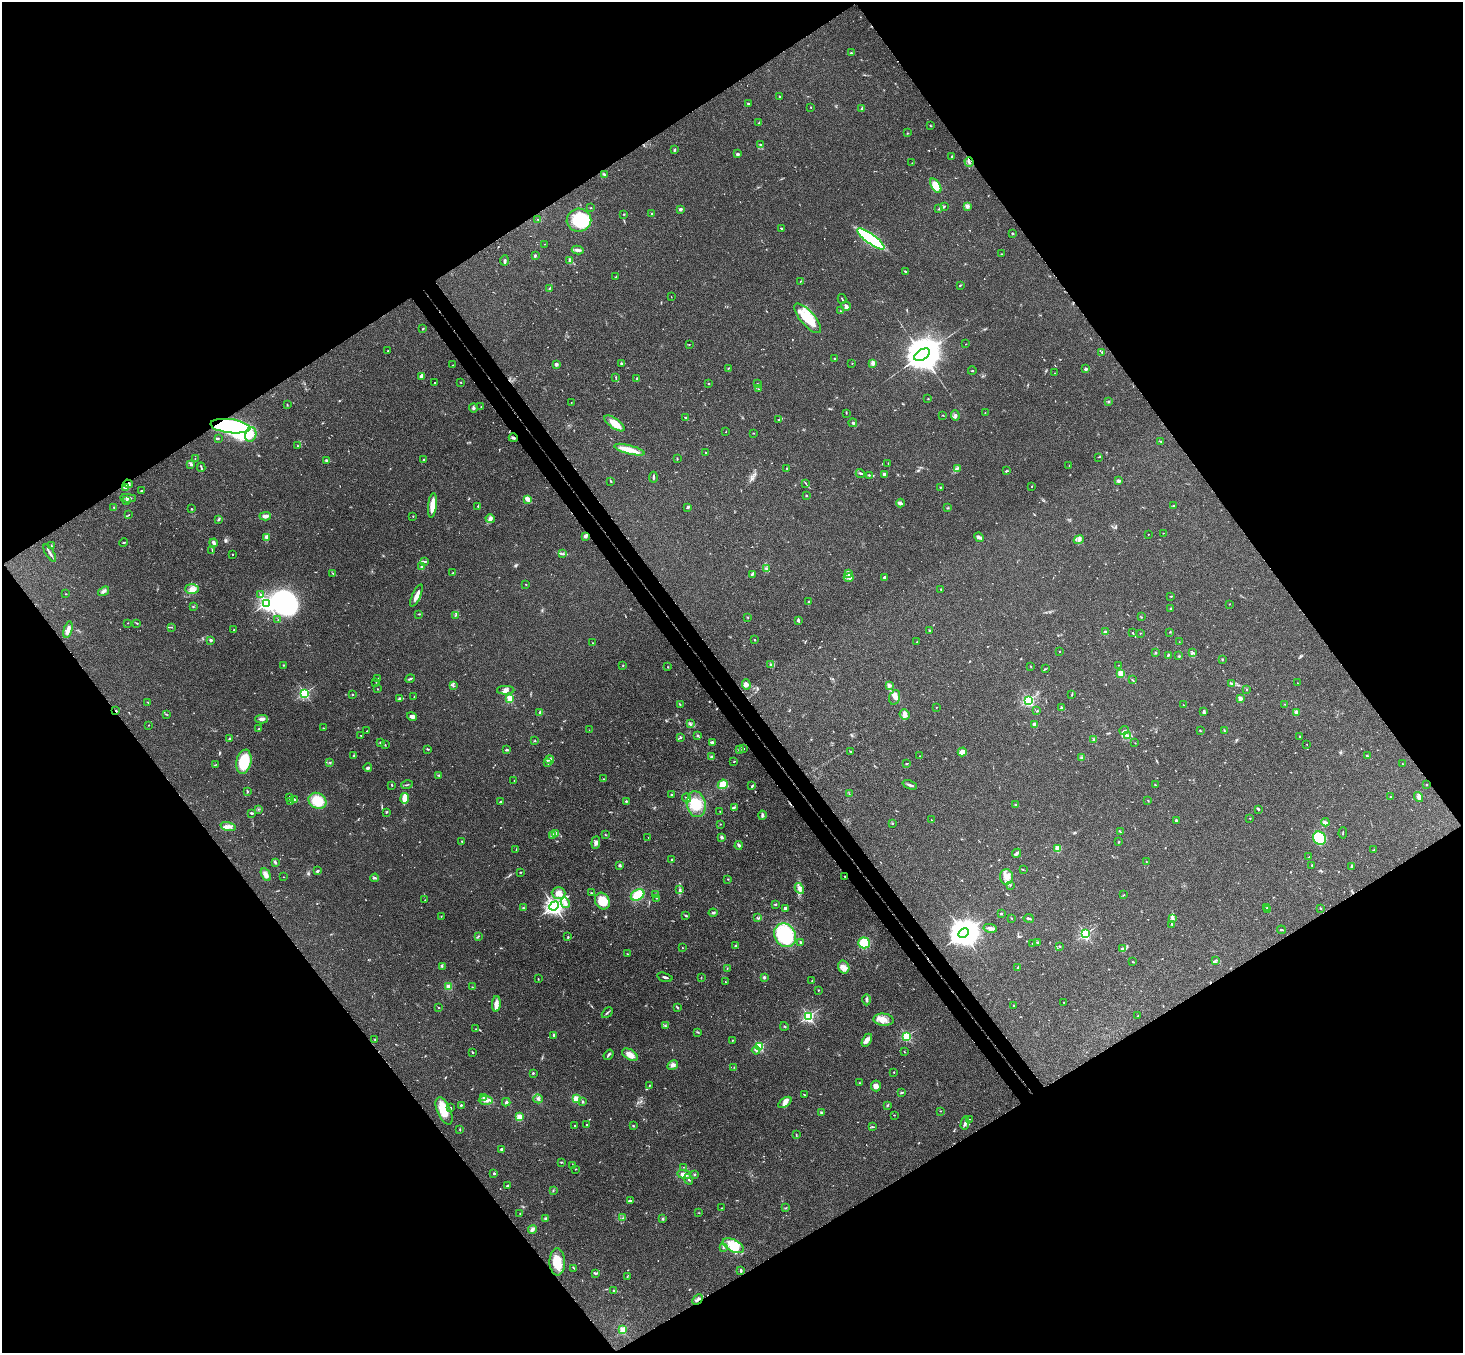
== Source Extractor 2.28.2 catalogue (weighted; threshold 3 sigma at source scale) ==
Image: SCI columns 53-5895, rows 331-5732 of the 5945 x 5926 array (HDU 1 of 3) = the unmasked area's bounding box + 8 px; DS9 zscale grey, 4 x 4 block average (1 PNG px = mean of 4 x 4 image px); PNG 1465 x 1355 px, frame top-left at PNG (2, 2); each listed source drawn as its Kron ellipse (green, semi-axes under 4 px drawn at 4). Shown black and unused: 50% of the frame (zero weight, under 3 of 4 exposures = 6% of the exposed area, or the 3 px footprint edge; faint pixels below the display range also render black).
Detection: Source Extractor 2.28.2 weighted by HDU 2 'WHT'. Background 0.188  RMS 0.008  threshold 0.0361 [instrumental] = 3 sigma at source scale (4.5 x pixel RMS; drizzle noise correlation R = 1.50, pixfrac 1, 0.05/0.05 arcsec/px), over >= 5 px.
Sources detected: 711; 5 too faint to see at this stretch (4 x 4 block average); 5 inside a brighter object's white glare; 4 cosmic-ray / hot-pixel residue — neither listed nor drawn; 17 coinciding with a brighter row at this scale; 27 inside a brighter listed object's ellipse — not listed separately; of the other 653, all 500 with FLUX_AUTO >= 1.56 (the completeness limit of this list) listed and drawn (153 fainter detections not listed), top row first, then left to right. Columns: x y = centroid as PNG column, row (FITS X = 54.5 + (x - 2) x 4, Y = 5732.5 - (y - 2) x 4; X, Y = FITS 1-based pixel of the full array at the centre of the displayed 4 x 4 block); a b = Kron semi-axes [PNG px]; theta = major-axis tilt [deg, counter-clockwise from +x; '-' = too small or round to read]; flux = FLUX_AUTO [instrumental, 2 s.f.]
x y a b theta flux
851 53 3 2 - 3.5
780 96 2 2 - 3.4
748 103 4 2 - 4.6
811 107 2 2 - 3.8
862 108 2 2 - 4.3
758 123 3 2 - 2.8
931 126 2 2 - 2.5
907 133 2 2 - 2.1
760 144 3 2 - 3.4
675 150 3 2 - 3.8
738 154 3 2 - 4.8
952 156 3 2 - 5.1
969 162 5 2 - 7.5
912 163 2 2 - 1.8
604 175 3 2 - 6
936 186 8 4 -60 74
944 206 2 2 - 2.7
967 206 4 3 - 9.6
591 208 2 2 - 2.6
680 209 2 2 - 59
939 209 4 2 - 3.7
624 214 2 2 - 2
652 214 2 2 - 12
538 219 2 2 - 1.7
579 220 12 11 - 210
781 228 2 2 - 5.2
1012 234 2 2 - 19
871 239 16 5 -36 480
544 244 2 2 - 1.6
578 250 6 3 -9 11
1001 254 2 2 - 2.1
535 256 2 2 - 3.7
504 260 5 3 - 8.6
569 261 3 2 - 3.7
905 271 3 2 - 6.2
615 277 3 2 - 2.3
800 281 2 2 - 1.7
960 285 3 2 - 3.5
549 288 2 2 - 2.9
671 297 2 2 - 1.8
842 299 5 2 - 4.6
846 306 5 3 - 12
841 311 2 2 - 2.3
808 318 19 7 -49 140
423 328 2 2 - 4.3
689 344 2 2 - 2.1
966 344 2 2 - 1.7
388 351 2 2 - 3
1102 352 2 2 - 2.7
922 355 8 5 32 19000
834 359 2 2 - 3.7
621 363 2 2 - 7.4
852 363 2 2 - 1.9
873 363 4 2 - 8.7
556 364 2 2 - 60
453 365 2 2 - 1.9
728 368 2 2 - 2.8
1086 369 2 2 - 48
972 371 4 2 - 3
1055 373 2 2 - 1.8
422 377 3 2 - 7.3
616 377 2 2 - 1.7
637 379 2 2 - 3.2
435 383 2 2 - 4.2
461 383 2 2 - 2
757 383 2 2 - 2.1
709 384 2 2 - 11
758 389 2 2 - 2.1
928 399 2 2 - 2.8
1108 401 2 2 - 3.7
571 402 2 2 - 1.7
287 405 2 2 - 1.6
481 407 2 2 - 2
473 408 4 3 - 8.1
846 413 2 2 - 1.6
985 413 2 2 - 1.8
943 415 2 2 - 1.8
955 415 5 2 - 12
686 417 4 2 - 4.2
778 420 3 2 - 2.9
614 423 12 5 -36 64
853 423 4 2 - 4.3
230 426 20 7 -7 520
726 432 2 2 - 2.6
754 433 2 2 - 2.3
251 434 7 5 76 40
513 438 4 2 - 7.6
218 439 2 2 - 2.4
1161 442 2 2 - 1.6
297 446 2 2 - 1.9
629 450 16 4 -15 62
706 452 2 2 - 2.7
1098 457 2 2 - 1.9
195 459 2 2 - 3.8
424 459 2 2 - 10
677 459 2 2 - 2.2
327 461 4 3 - 10
888 463 2 2 - 1.7
191 464 3 2 - 8.3
1069 466 2 2 - 1.7
201 467 4 2 - 6.3
958 468 3 2 - 3.7
787 469 2 2 - 2.6
1006 471 3 2 - 5.5
860 473 5 2 - 7.4
884 474 2 2 - 58
869 475 3 2 - 5.9
653 477 5 2 - 9.1
1118 481 3 3 - 9.5
611 482 2 2 - 3.6
806 483 2 2 - 2.5
128 484 4 3 - 11
1032 486 2 2 - 2.9
125 487 3 2 - 4.7
940 487 2 2 - 3.2
141 491 3 2 - 3.2
806 496 2 2 - 16
128 498 8 2 -3 14
528 499 4 3 - 36
127 501 3 2 - 4.2
901 503 4 3 - 9.3
432 505 12 3 83 67
478 506 3 2 - 3.4
1173 506 2 2 - 13
114 507 2 2 - 3.5
688 507 3 2 - 10
947 508 3 2 - 3.1
191 509 2 2 - 2.7
129 515 2 2 - 1.9
265 516 6 3 3 19
413 516 2 2 - 2
218 519 2 2 - 2.3
490 519 5 4 - 14
1163 533 2 2 - 2.3
1148 534 2 2 - 2.9
585 536 4 3 - 9.3
267 537 3 2 - 5.9
979 537 5 3 - 9.8
1079 540 5 4 - 15
124 543 4 2 - 3.4
214 543 4 2 - 17
51 546 2 2 - 1.9
212 550 2 2 - 1.9
50 553 10 2 -58 13
232 554 2 2 - 2.1
563 554 3 2 - 3.8
425 561 4 2 - 5.5
421 567 3 2 - 12
766 568 3 2 - 5
333 573 2 2 - 2.7
453 573 2 2 - 2
752 574 4 2 - 11
848 574 2 2 - 5.3
849 577 5 2 - 8
884 577 2 2 - 17
526 584 2 2 - 7.5
192 589 7 5 -2 28
941 589 3 2 - 3.5
104 591 6 3 35 13
66 594 2 2 - 2.8
261 594 3 2 - 5.8
416 595 12 3 65 32
1171 596 2 2 - 3.9
809 601 2 2 - 2.5
267 603 2 2 - 1700
1229 604 2 2 - 1.9
193 607 2 2 - 2.6
1171 608 3 2 - 5.8
419 614 2 2 - 4
455 616 3 2 - 2.8
748 617 2 2 - 3.1
1141 617 2 2 - 2.9
278 620 3 2 - 2.4
798 620 3 2 - 9.8
128 623 2 2 - 1.8
137 623 3 2 - 2.9
171 627 2 2 - 1.9
68 630 8 3 75 25
234 630 2 2 - 15
930 630 3 2 - 4.3
1105 632 3 2 - 8.5
1170 632 2 2 - 1.7
1133 633 2 2 - 2.7
1140 633 2 2 - 2.1
211 640 2 2 - 38
754 640 2 2 - 6.6
917 642 2 2 - 2.6
1179 642 2 2 - 2.3
593 643 2 2 - 2
1059 651 2 2 - 2
1155 653 2 2 - 5.2
1193 653 2 2 - 2.8
1168 655 4 2 - 8.6
1179 656 2 2 - 3.5
1222 659 3 2 - 2.7
283 665 2 2 - 2.9
623 665 2 2 - 2.3
771 665 2 2 - 2.5
1119 665 2 2 - 1.7
1031 666 2 2 - 1.7
668 667 2 2 - 2.7
1045 669 3 2 - 3.4
1121 673 2 2 - 200
378 678 2 2 - 1.7
410 679 5 2 - 7.3
1132 680 2 2 - 2.3
376 682 2 2 - 1.6
1231 683 4 2 - 4.1
1297 683 2 2 - 1.9
746 684 5 3 - 20
890 685 2 2 - 3.1
453 686 2 2 - 1.6
377 689 2 2 - 2.1
1246 689 2 2 - 1.8
506 690 9 3 0 16
304 693 2 2 - 780
352 694 2 2 - 3.2
1072 694 3 2 - 3.4
414 697 2 2 - 2.8
895 697 7 5 73 23
400 698 4 3 - 7.4
510 698 2 2 - 250
1240 698 2 2 - 110
1029 700 2 2 - 860
148 702 3 2 - 2.4
680 704 2 2 - 1.7
1284 704 2 2 - 1.8
1184 705 2 2 - 1.6
936 707 2 2 - 1.7
1061 707 2 2 - 5.5
116 711 3 2 - 2.7
1037 711 2 2 - 2
1204 712 3 2 - 5.9
539 713 3 2 - 4.5
1296 713 2 2 - 64
166 714 3 2 - 3.7
904 715 5 5 - 16
412 716 5 3 - 20
262 719 6 3 -1 16
690 724 3 2 - 6.5
148 725 2 2 - 2.1
1034 725 4 3 - 17
323 728 2 2 - 2.4
259 729 3 2 - 6.3
589 730 2 2 - 1.8
1124 730 5 2 - 4.2
367 731 2 2 - 2.4
1200 731 2 2 - 3.2
1224 731 3 2 - 3.7
697 735 2 2 - 17
1127 735 2 2 - 5
361 736 2 2 - 1.8
681 737 3 2 - 4.3
1300 737 2 2 - 2.8
230 739 2 2 - 8.6
1094 739 2 2 - 2.9
535 741 2 2 - 2.5
380 742 3 2 - 4.4
712 742 2 2 - 36
1135 743 2 2 - 1.7
1307 744 2 2 - 2
385 745 2 2 - 3.7
428 749 3 2 - 4.5
744 749 2 2 - 2.4
506 750 3 2 - 7.1
740 750 2 2 - 3.5
850 751 2 2 - 2.1
962 752 4 4 - 48
353 756 4 2 - 3.6
920 756 2 2 - 2
1367 756 4 2 - 4.6
712 757 4 3 - 7.5
1082 757 2 2 - 1.7
550 760 4 2 - 8.5
244 762 12 7 78 170
330 762 2 2 - 3.9
734 762 2 2 - 2
547 763 3 2 - 5.5
906 764 3 2 - 3.3
1402 764 2 2 - 1.6
215 765 4 2 - 2.1
368 767 4 2 - 9.3
439 775 4 2 - 3.3
604 779 2 2 - 2.5
514 781 2 2 - 1.7
723 784 5 4 - 54
1426 784 2 2 - 2.6
392 785 2 2 - 3.7
407 785 6 2 17 4.6
910 785 7 2 -20 11
1155 785 2 2 - 2.1
752 786 3 2 - 6.7
247 791 3 2 - 5.2
671 794 2 2 - 18
849 794 2 2 - 1.6
289 797 3 2 - 6.2
1390 797 2 2 - 7.5
1418 797 5 4 - 16
405 798 5 2 - 90
687 798 4 2 - 7.5
295 799 3 2 - 5.4
1148 800 2 2 - 2.2
317 801 9 7 -30 110
626 801 2 2 - 6.9
291 802 4 2 - 6.5
500 802 3 2 - 5.4
696 804 13 9 -79 110
1015 805 3 2 - 4.7
734 808 3 2 - 4.8
258 809 2 2 - 1.9
1258 809 2 2 - 6.7
386 812 3 2 - 3.9
720 812 2 2 - 2.1
251 813 3 2 - 6.1
762 815 4 3 - 9.3
1250 818 2 2 - 2.6
931 820 2 2 - 2
1176 821 2 2 - 41
1325 822 4 3 - 9.5
893 823 2 2 - 2.7
720 824 2 2 - 2.2
228 827 8 3 -14 21
1120 832 3 2 - 1.9
1343 833 6 2 85 3.5
556 834 2 2 - 3.1
605 835 2 2 - 2.1
552 836 3 2 - 4.2
648 837 2 2 - 1.6
722 837 3 3 - 7.2
1319 838 7 6 - 170
462 841 2 2 - 2.4
1119 842 2 2 - 4.8
596 843 6 3 83 14
739 845 4 2 - 7.1
1058 848 2 2 - 170
516 850 2 2 - 1.7
1374 850 3 2 - 4.3
1016 853 5 3 - 10
1309 857 2 2 - 1.8
672 860 2 2 - 6
1146 861 2 2 - 1.7
275 862 4 2 - 6.9
620 865 3 3 - 6.9
1312 865 2 2 - 11
1351 866 4 2 - 5.9
1023 869 2 2 - 2.6
317 871 3 2 - 6.3
520 872 2 2 - 4.8
266 875 7 4 -63 24
845 876 2 2 - 3
283 877 2 2 - 1.9
1007 877 8 6 -87 38
375 878 4 2 - 7.4
728 879 2 2 - 2.7
1010 885 2 2 - 1.8
799 888 6 3 -60 16
680 890 4 2 - 7.4
559 893 7 5 0 36
591 893 2 2 - 3.8
637 895 7 5 30 94
656 895 4 2 - 4.3
1124 895 3 2 - 2
656 898 2 2 - 1.8
425 900 2 2 - 3.8
602 901 9 7 -61 110
565 903 5 3 - 21
775 904 3 2 - 4.2
554 906 5 3 - 2700
523 908 3 2 - 2.9
785 908 2 2 - 51
1267 908 2 2 - 3.8
1321 909 2 2 - 1.8
1268 910 2 2 - 2.6
713 913 4 2 - 8.1
1002 913 3 2 - 2.6
441 916 2 2 - 2.1
685 916 4 2 - 3.7
757 918 2 2 - 4
1012 918 2 2 - 2.7
1029 918 5 2 - 6.5
1172 918 4 2 - 9.9
1172 924 2 2 - 2.6
990 928 7 3 -11 17
1281 930 4 2 - 4.4
963 933 5 4 - 9300
1085 934 2 2 - 840
785 935 12 10 -59 350
478 936 3 2 - 2.9
568 937 3 2 - 3.8
800 942 2 2 - 4.4
864 943 6 5 - 120
1032 943 2 2 - 2.4
1038 943 4 2 - 6.2
736 946 2 2 - 5.5
1059 946 2 2 - 2.6
682 948 2 2 - 1.7
1123 949 3 2 - 3.8
627 954 2 2 - 2.1
1215 960 3 2 - 5.4
1133 962 2 2 - 1.8
442 967 2 2 - 2.9
844 967 6 5 - 21
1018 967 3 2 - 7
727 969 2 2 - 1.6
665 977 8 2 -16 9.9
701 977 2 2 - 1.8
764 977 3 3 - 6.1
538 979 2 2 - 3.2
812 981 2 2 - 2.5
725 982 2 2 - 2.1
448 987 4 3 - 21
472 987 2 2 - 1.9
818 990 2 2 - 2.4
867 1000 6 2 90 10
1064 1002 2 2 - 2.1
496 1004 8 4 87 24
1014 1006 3 2 - 3.4
438 1008 2 2 - 2.7
678 1008 4 2 - 4.2
607 1013 6 2 45 6.2
808 1016 2 2 - 900
1138 1016 2 2 - 1.8
883 1020 10 6 -4 40
665 1026 2 2 - 2.4
784 1026 4 2 - 3.2
476 1029 2 2 - 2.1
697 1032 3 2 - 3.7
554 1035 2 2 - 50
907 1036 2 2 - 580
375 1040 2 2 - 1.8
732 1040 2 2 - 2.4
867 1040 7 4 61 18
759 1047 2 2 - 490
756 1050 4 2 - 7.3
472 1052 2 2 - 2.9
904 1052 3 2 - 3.2
608 1055 6 2 54 8
630 1055 9 5 -32 36
673 1065 6 3 29 12
734 1067 2 2 - 2.4
894 1072 2 2 - 2.4
533 1073 2 2 - 5.3
860 1083 2 2 - 2.7
649 1085 2 2 - 2.2
876 1086 5 5 - 21
902 1092 3 2 - 5.9
804 1095 3 2 - 3.3
483 1097 2 2 - 3.5
538 1099 5 3 - 8.7
576 1099 4 3 - 39
486 1100 7 3 -2 16
506 1102 4 3 - 9.1
582 1102 2 2 - 18
785 1102 7 4 36 19
461 1105 2 2 - 3.9
887 1105 3 2 - 3.8
451 1107 2 2 - 1.9
444 1111 14 6 -67 96
940 1111 2 2 - 2.8
821 1112 2 2 - 2.2
894 1115 2 2 - 2.4
519 1117 2 2 - 220
969 1119 2 2 - 1.6
965 1123 6 2 78 9.7
586 1124 2 2 - 2.5
575 1126 2 2 - 4.6
633 1126 2 2 - 4.5
872 1127 2 2 - 1.7
460 1129 3 2 - 3.3
796 1135 2 2 - 2.5
502 1149 3 3 - 8.1
561 1162 2 2 - 3
573 1165 3 2 - 2.5
683 1167 2 2 - 1.8
575 1169 2 2 - 1.9
494 1174 2 2 - 20
694 1174 3 2 - 4.7
684 1175 7 3 -9 28
689 1179 5 2 - 8.8
507 1186 3 2 - 5.4
553 1191 2 2 - 1.6
630 1201 4 2 - 10
722 1208 2 2 - 2.2
786 1208 2 2 - 1.9
699 1213 2 2 - 1.7
520 1214 2 2 - 1.6
622 1218 2 2 - 1.7
545 1219 2 2 - 13
662 1219 2 2 - 2.4
532 1229 4 3 - 12
733 1246 11 6 -27 59
723 1247 2 2 - 4.1
557 1262 13 8 -89 74
574 1268 2 2 - 3.3
741 1270 3 2 - 7.2
596 1273 4 2 - 6.9
627 1276 2 2 - 2.9
614 1291 2 2 - 6.2
698 1299 6 2 44 8.1
623 1330 2 2 - 270
Overlapping masked pixels (flux is a lower limit): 6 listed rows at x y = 230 426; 513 438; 128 484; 116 711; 845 876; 698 1299
Diffuse or blended objects may show on this block-average render without a row.